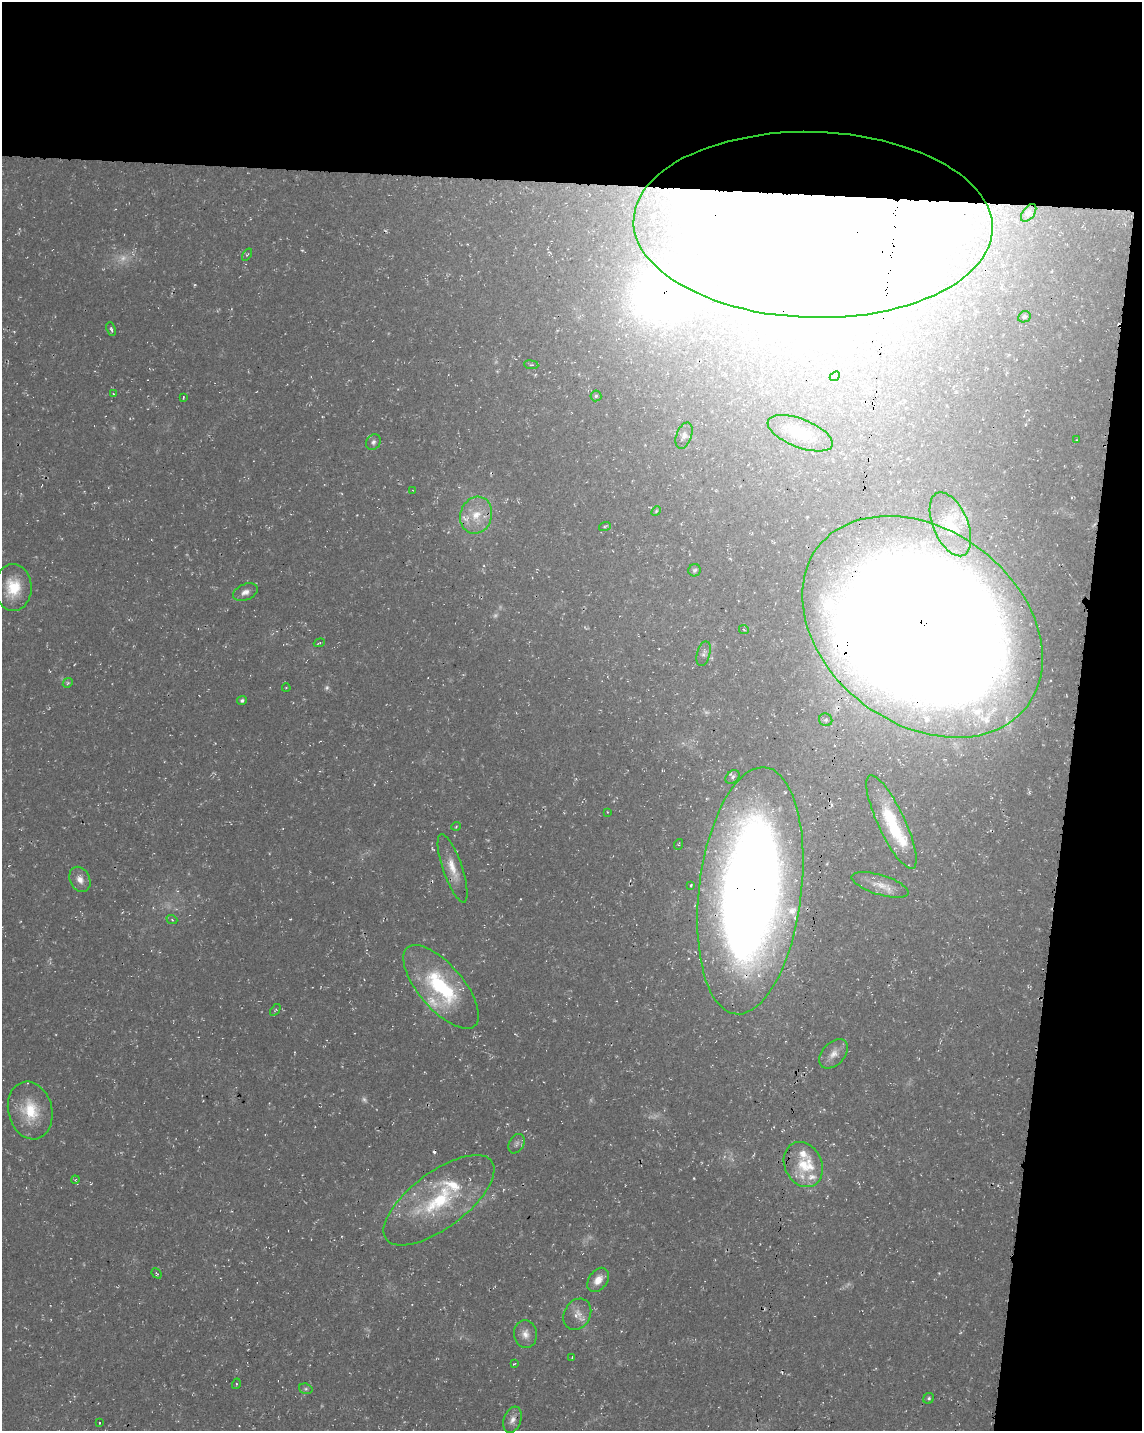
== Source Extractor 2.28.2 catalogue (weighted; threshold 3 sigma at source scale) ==
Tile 4 of 4 x 3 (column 4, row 1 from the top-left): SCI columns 3433-4572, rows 3147-4575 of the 4576 x 4806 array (HDU 1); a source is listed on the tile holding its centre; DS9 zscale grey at full resolution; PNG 1144 x 1433 px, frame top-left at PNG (2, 2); each listed source drawn as its Kron ellipse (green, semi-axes under 4 px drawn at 4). Shown black and unused: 19% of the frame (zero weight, under 3 of 4 exposures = <1% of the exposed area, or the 3 px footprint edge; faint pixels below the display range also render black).
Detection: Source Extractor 2.28.2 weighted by HDU 2 'WHT'; one run over the whole footprint, this tile lists its part. Background 0.0136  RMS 0.0022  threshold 0.01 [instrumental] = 3 sigma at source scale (4.5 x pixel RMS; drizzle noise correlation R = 1.50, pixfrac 1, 0.0396/0.0396 arcsec/px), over >= 5 px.
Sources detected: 85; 6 too faint to see at this stretch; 4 inside a brighter object's white glare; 6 cosmic-ray / hot-pixel residue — neither listed nor drawn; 9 inside a brighter listed object's ellipse — not listed separately; the other 60 listed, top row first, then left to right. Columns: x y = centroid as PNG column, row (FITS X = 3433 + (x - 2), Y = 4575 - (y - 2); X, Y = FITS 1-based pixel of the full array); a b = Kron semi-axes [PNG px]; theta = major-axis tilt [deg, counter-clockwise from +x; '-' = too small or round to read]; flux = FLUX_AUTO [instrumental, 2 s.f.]
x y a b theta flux
1029 213 10 6 53 0.65
813 225 179 93 -1 860
247 255 7 3 55 0.21
1024 317 6 5 - 0.49
111 329 7 4 -71 0.43
531 365 7 3 -7 0.29
835 376 5 4 - 0.32
113 394 4 3 - 0.27
596 396 5 5 - 0.38
183 397 3 2 - 0.18
800 433 34 14 -21 7.8
684 436 14 7 70 1.1
1077 440 3 2 - 0.14
373 442 8 7 - 0.77
413 491 4 2 - 0.16
656 511 5 4 - 0.28
476 515 19 16 73 5.6
950 524 34 17 -67 6.4
605 526 6 4 19 0.31
695 570 6 6 - 0.47
13 587 23 18 -89 7.7
245 592 13 8 24 1.4
922 627 131 97 -37 1300
744 630 5 3 - 0.24
319 643 5 2 - 0.28
704 654 12 6 75 0.99
68 683 5 4 - 0.35
286 688 4 2 - 0.17
242 700 5 4 - 0.54
826 720 7 6 - 0.73
733 777 8 5 42 0.6
607 812 4 2 - 0.14
891 822 51 13 -65 15
456 826 4 3 - 0.22
679 844 5 3 - 0.26
453 868 36 9 -71 4.3
80 879 13 10 -64 2
691 885 3 3 - 0.39
880 885 30 10 -17 3
750 891 124 51 83 410
172 920 5 3 - 0.25
441 987 52 22 -49 24
275 1010 6 3 53 0.3
833 1054 17 11 45 2.3
30 1110 29 22 -75 9.3
517 1144 10 7 59 0.98
803 1165 23 18 -64 6.8
75 1180 4 3 - 0.19
439 1200 66 28 36 23
156 1273 5 3 - 0.28
598 1280 13 9 54 2.7
577 1314 16 13 61 2.6
525 1334 14 11 -85 2
572 1357 3 3 - 0.21
514 1364 4 2 - 0.19
236 1384 5 3 - 0.24
306 1389 7 5 -17 0.5
929 1398 6 5 - 0.46
512 1420 13 8 70 1.5
99 1423 3 2 - 0.14
Overlapping masked pixels (flux is a lower limit): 4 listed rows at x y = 813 225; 922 627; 453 868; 750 891